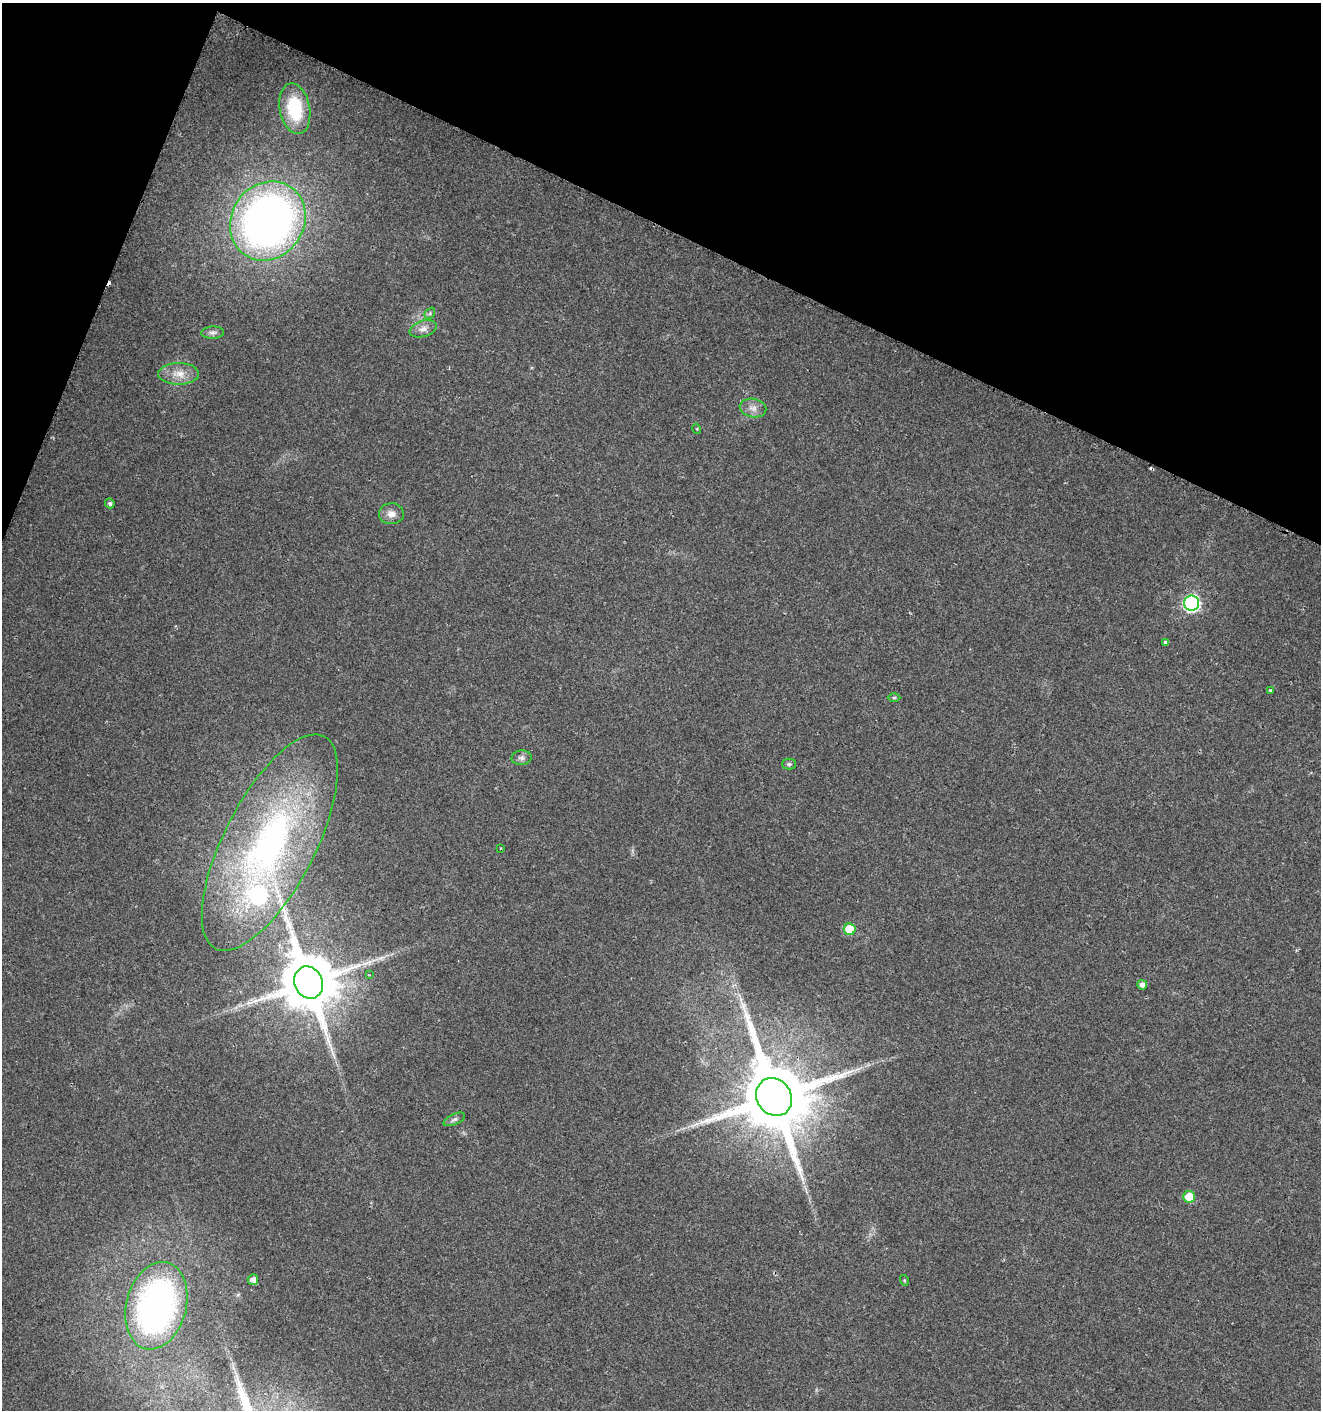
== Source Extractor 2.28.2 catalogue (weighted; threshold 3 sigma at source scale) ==
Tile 2 of 4 x 4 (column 2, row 1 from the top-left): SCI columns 1598-2916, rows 4229-5636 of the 5767 x 5648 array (HDU 1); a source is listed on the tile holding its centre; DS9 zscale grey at full resolution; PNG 1323 x 1412 px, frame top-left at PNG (2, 3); each listed source drawn as its Kron ellipse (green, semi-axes under 4 px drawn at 4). Shown black and unused: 20% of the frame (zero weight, under 2 of 3 exposures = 1% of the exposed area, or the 3 px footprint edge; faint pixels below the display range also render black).
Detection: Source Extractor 2.28.2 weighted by HDU 2 'WHT'; one run over the whole footprint, this tile lists its part. Background 0.0196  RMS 0.0049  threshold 0.022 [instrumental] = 3 sigma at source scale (4.5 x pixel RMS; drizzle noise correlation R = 1.50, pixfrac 1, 0.0396/0.0396 arcsec/px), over >= 5 px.
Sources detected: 32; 2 cosmic-ray / hot-pixel residue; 1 long thin detection or spike segment (spike, bleed or trail) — neither listed nor drawn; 1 inside a brighter listed object's ellipse — not listed separately; the other 28 listed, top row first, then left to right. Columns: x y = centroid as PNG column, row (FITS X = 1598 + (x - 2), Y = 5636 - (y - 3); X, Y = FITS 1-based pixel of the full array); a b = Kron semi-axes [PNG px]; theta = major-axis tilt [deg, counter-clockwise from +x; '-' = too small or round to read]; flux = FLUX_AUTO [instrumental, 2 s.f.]
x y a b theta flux
295 109 25 15 -79 31
268 221 41 36 56 300
430 313 6 4 49 0.84
423 329 14 8 18 3.1
212 333 11 6 1 1.8
179 374 20 11 0 6.6
753 408 13 9 -11 3.5
697 429 5 3 - 0.47
110 503 5 4 - 1.2
391 514 12 10 1 3.8
1192 603 7 7 - 120
1165 642 4 3 - 0.94
1271 690 3 2 - 0.51
894 697 6 4 1 0.74
521 758 10 7 4 1.8
789 764 7 5 0 0.94
270 843 119 45 63 170
500 848 3 2 - 0.55
850 929 6 6 - 16
369 975 3 3 - 0.45
309 982 16 14 -65 4000
1142 985 5 5 - 2.4
774 1097 20 17 -55 6300
454 1119 11 5 24 1.5
1189 1197 6 5 - 14
253 1280 5 5 - 2.8
904 1280 5 3 - 0.54
156 1306 44 30 75 160
Overlapping masked pixels (flux is a lower limit): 1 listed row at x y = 774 1097